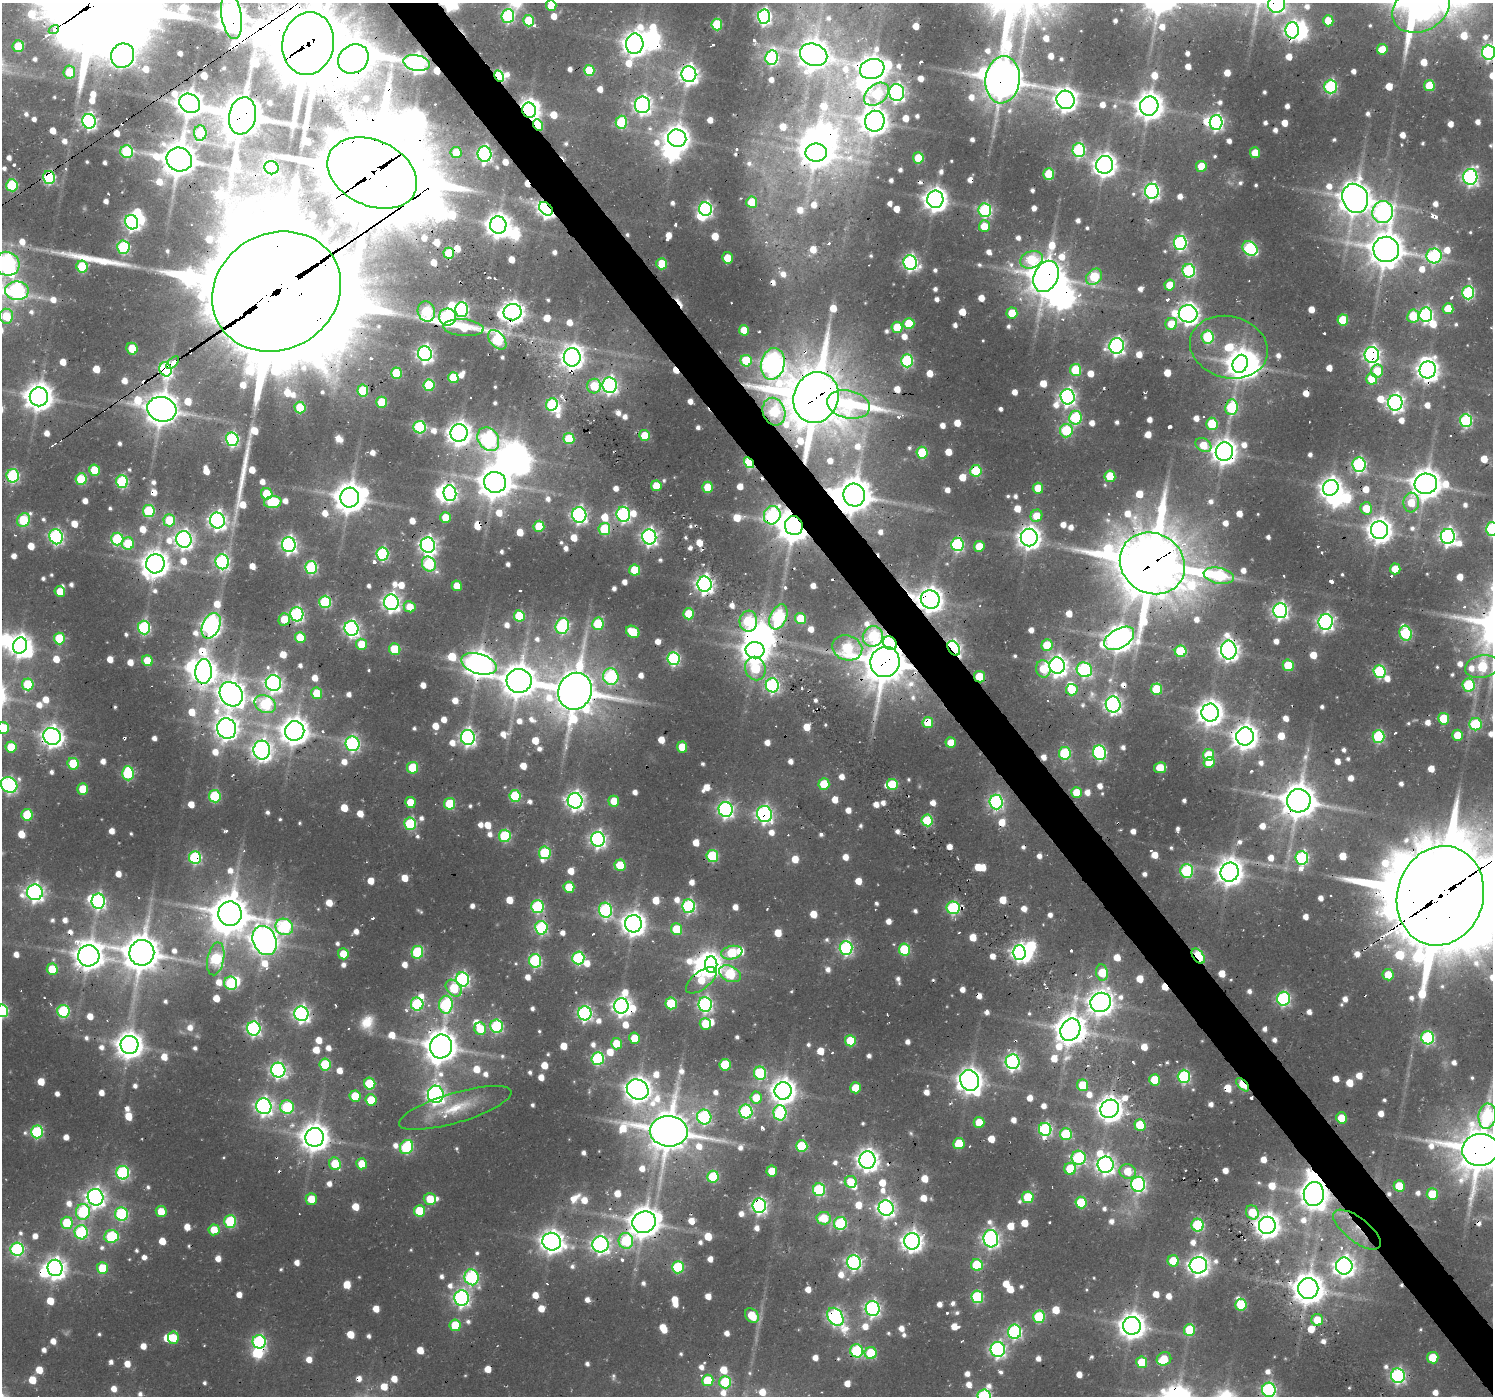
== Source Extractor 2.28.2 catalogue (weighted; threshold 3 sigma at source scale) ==
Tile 6 of 4 x 4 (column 2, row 2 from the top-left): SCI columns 1722-3212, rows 2993-4386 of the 6194 x 6150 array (HDU 1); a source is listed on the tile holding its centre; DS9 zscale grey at full resolution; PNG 1495 x 1398 px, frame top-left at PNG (2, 3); each listed source drawn as its Kron ellipse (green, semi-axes under 4 px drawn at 4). Shown black and unused: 3% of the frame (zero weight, under 2 of 3 exposures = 8% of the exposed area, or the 3 px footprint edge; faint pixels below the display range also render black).
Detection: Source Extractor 2.28.2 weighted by HDU 2 'WHT'; one run over the whole footprint, this tile lists its part. Background 0.0462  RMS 0.0054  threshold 0.0243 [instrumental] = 3 sigma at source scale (4.5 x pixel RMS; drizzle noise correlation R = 1.50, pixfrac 1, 0.0396/0.0396 arcsec/px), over >= 5 px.
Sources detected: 1361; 10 too faint to see at this stretch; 49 inside a brighter object's white glare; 54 cosmic-ray / hot-pixel residue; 2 long thin detections or spike segments (spike, bleed or trail) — neither listed nor drawn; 11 inside a brighter listed object's ellipse — not listed separately; of the other 1235, all 500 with FLUX_AUTO >= 14.3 (the completeness limit of this list) listed and drawn (735 fainter detections not listed), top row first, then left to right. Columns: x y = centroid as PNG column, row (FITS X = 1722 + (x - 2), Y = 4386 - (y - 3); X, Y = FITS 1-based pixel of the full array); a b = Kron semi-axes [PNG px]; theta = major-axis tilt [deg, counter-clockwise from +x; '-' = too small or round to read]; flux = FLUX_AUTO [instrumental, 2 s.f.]
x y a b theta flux
1277 4 9 8 - 200
551 5 5 5 - 15
1421 8 30 22 28 420
232 16 23 10 -80 900
508 16 7 6 - 92
764 16 7 6 - 180
529 21 6 5 - 36
1328 21 5 5 - 17
717 25 6 5 - 39
54 30 5 4 - 310
1292 30 8 6 89 200
308 44 31 26 79 6100
635 44 10 9 - 630
18 46 6 5 - 27
1382 49 5 5 - 16
1489 52 7 6 - 140
814 55 14 11 -22 1000
123 56 12 11 - 490
772 58 7 6 - 110
353 59 16 13 38 940
417 63 13 7 -11 310
872 69 12 10 17 840
589 70 5 5 - 28
69 72 6 6 - 19
689 74 8 7 - 340
499 76 6 4 -62 69
1003 80 24 17 83 1800
1429 86 5 5 - 24
1331 87 7 6 - 91
897 92 8 7 - 240
876 94 14 9 39 54
1065 100 9 9 - 560
190 103 11 9 -34 720
643 105 8 7 - 270
1149 106 9 9 - 900
529 110 8 7 - 500
242 116 19 13 78 2400
89 121 7 6 - 190
875 121 10 10 - 850
621 122 6 6 - 49
1216 122 7 6 - 180
538 125 6 4 -64 29
200 133 7 6 - 51
677 138 9 8 - 680
1079 150 7 6 - 97
127 152 6 6 - 61
456 152 5 5 - 16
816 153 11 9 1 970
1255 153 5 5 - 15
484 154 8 7 - 190
918 158 5 5 - 20
179 159 13 11 -24 1600
1105 165 9 8 - 570
1201 166 5 5 - 16
272 168 7 6 - 61
372 173 47 32 -25 10000
1049 174 6 5 - 27
49 177 6 6 - 80
1470 177 8 7 - 200
12 185 6 6 - 54
1152 191 7 7 - 210
1355 198 15 12 -64 1200
935 199 8 8 - 610
752 202 5 5 - 21
546 209 8 5 -44 290
705 209 7 6 - 170
985 210 7 6 - 91
1383 212 11 10 - 240
132 222 7 6 - 190
498 225 8 8 - 690
984 226 6 5 - 15
1180 243 7 6 - 140
123 247 7 6 - 75
1250 248 8 6 -37 97
1386 249 13 12 - 1400
449 253 5 5 - 28
1434 256 7 7 - 110
727 258 6 5 - 17
1031 260 11 8 20 43
910 263 7 6 - 190
7 264 13 11 -34 300
662 264 5 5 - 26
82 266 6 5 - 41
1189 271 7 6 - 96
1046 276 16 12 66 1500
1094 277 9 7 46 44
1170 285 5 5 - 16
17 291 12 9 0 160
277 291 66 58 29 33000
1468 293 6 6 - 88
1448 309 5 5 - 17
462 310 7 6 - 120
426 311 10 8 -71 63
513 312 9 8 - 580
1012 313 5 5 - 19
1188 314 9 8 - 430
1426 315 7 6 - 150
6 316 7 6 - 26
1413 316 6 6 - 27
448 317 8 8 - 140
1343 320 5 5 - 28
909 323 5 5 - 28
1171 324 6 5 - 17
897 327 5 5 - 25
464 328 20 8 -5 19
744 330 5 5 - 14
1208 337 6 6 - 58
497 340 11 7 -48 74
1117 346 8 7 - 240
1229 347 39 31 -15 47
132 349 6 5 - 21
425 354 7 7 - 250
1372 355 8 7 - 240
572 357 9 8 - 570
746 361 6 5 - 31
907 361 6 6 - 81
173 363 8 3 45 700
773 364 16 11 76 470
1240 364 9 7 66 750
166 369 7 6 - 140
1076 370 6 5 - 41
1428 370 8 8 - 490
1377 371 6 6 - 21
397 373 5 5 - 35
453 378 5 5 - 29
1372 379 6 5 - 22
429 385 6 5 - 47
610 385 8 7 - 220
594 386 7 7 - 25
363 391 6 5 - 39
39 397 9 9 - 930
816 397 26 22 71 3700
1067 397 8 7 - 240
382 402 5 5 - 27
1395 403 8 7 - 260
552 404 6 5 - 58
848 404 22 14 -12 62
1231 407 8 6 84 60
300 408 6 5 - 25
162 409 15 12 -17 1400
774 412 14 11 -69 56
1075 418 7 6 - 71
1466 421 6 6 - 88
1212 424 6 5 - 33
420 427 6 6 - 74
1066 431 7 6 - 54
459 433 9 8 - 600
645 435 5 5 - 15
232 439 7 6 - 120
488 439 12 10 -55 160
569 439 5 5 - 31
1203 445 8 6 -31 16
1224 452 9 8 - 690
922 453 6 5 - 39
749 463 6 4 -56 72
1359 465 7 6 - 130
95 470 6 5 - 26
976 471 6 5 - 45
13 476 6 6 - 93
1110 476 6 5 - 24
81 479 6 5 - 36
122 482 6 6 - 72
495 482 11 10 - 1200
1426 484 11 10 - 1100
656 486 5 5 - 19
708 487 5 5 - 23
1038 488 5 5 - 16
1331 488 8 7 - 470
450 493 8 6 -85 160
267 494 6 5 - 25
854 495 11 11 - 1300
350 498 10 9 - 1100
273 502 9 6 9 49
1411 502 10 8 85 16
1366 508 6 6 - 16
149 511 6 6 - 54
623 514 7 7 - 150
579 515 8 7 - 210
772 515 9 8 - 120
1036 516 6 5 - 15
446 518 5 5 - 15
24 520 7 6 - 50
169 520 6 6 - 33
217 520 8 7 - 310
539 526 5 5 - 25
794 526 9 9 - 1300
604 529 6 6 - 44
1492 529 6 6 - 91
1379 530 9 8 - 650
1448 536 7 7 - 240
56 537 7 6 - 160
649 537 7 7 - 240
1029 537 9 8 - 540
117 539 6 6 - 63
184 539 8 7 - 310
128 543 6 6 - 25
957 544 6 6 - 110
289 545 7 7 - 230
428 545 8 7 - 300
979 546 5 5 - 16
382 554 6 6 - 92
222 562 7 7 - 140
1152 563 33 30 -32 4200
155 564 9 9 - 780
429 564 8 6 -59 63
311 567 6 6 - 83
1395 569 5 5 - 15
635 570 5 5 - 24
1219 576 15 8 -12 70
704 584 7 7 - 320
457 586 5 5 - 15
60 592 5 5 - 15
930 599 9 9 - 690
325 602 6 6 - 68
391 602 8 7 - 310
410 607 6 5 - 15
1280 610 7 7 - 220
297 614 7 6 - 140
689 614 5 5 - 23
519 616 6 5 - 40
778 617 13 8 66 91
284 619 6 5 - 16
801 619 6 5 - 24
748 621 10 9 - 65
1326 622 7 7 - 240
598 624 6 6 - 39
211 626 13 8 65 360
562 626 8 6 75 110
144 627 7 6 - 100
351 628 7 7 - 210
633 632 7 5 -34 24
1406 633 7 6 - 76
873 636 10 10 - 56
300 638 5 5 - 27
1119 638 16 9 31 820
59 639 6 5 - 34
890 643 8 6 -46 100
361 644 6 5 - 22
1047 645 6 5 - 27
20 646 8 7 - 520
847 648 15 12 -18 60
954 648 8 5 -58 200
395 649 6 5 - 30
755 650 9 8 - 800
1229 650 9 8 - 420
1181 651 6 5 - 41
674 659 6 6 - 100
147 661 6 5 - 18
885 662 15 14 - 2200
479 664 18 10 -17 850
1288 665 6 5 - 29
1057 666 8 7 - 400
1482 667 17 11 11 52
755 669 12 10 -69 35
1043 669 9 7 -77 16
1084 670 8 7 - 120
204 671 12 8 88 730
1379 671 6 6 - 78
611 677 8 7 - 82
979 677 6 5 - 18
519 681 12 12 - 1400
273 683 8 7 - 250
28 684 6 5 - 36
772 685 7 6 - 140
1468 685 6 6 - 55
1156 689 6 5 - 31
1072 690 6 6 - 21
575 691 19 16 69 2500
317 693 6 5 - 22
231 694 13 10 -54 880
265 704 11 8 -25 66
1113 704 8 7 - 270
1210 713 9 8 - 700
1444 719 6 5 - 31
928 722 5 5 - 21
1476 724 6 6 - 50
3 728 6 6 - 31
227 728 10 9 - 540
295 731 10 9 - 950
1457 735 5 5 - 16
52 736 9 8 - 460
1245 736 9 8 - 710
1378 736 6 6 - 72
468 737 7 7 - 220
951 743 5 5 - 14
352 744 7 7 - 150
11 747 6 5 - 22
682 747 5 5 - 19
262 750 9 8 - 390
1065 753 6 6 - 60
1100 753 7 6 - 120
1209 755 6 5 - 24
1209 763 5 5 - 15
73 764 6 5 - 30
413 768 6 5 - 32
1160 768 6 5 - 18
128 773 7 6 - 58
824 784 6 5 - 27
892 784 5 5 - 35
9 785 8 7 - 180
83 789 5 5 - 19
1076 792 5 5 - 15
215 796 6 6 - 53
515 796 6 5 - 50
575 801 8 7 - 310
614 801 5 5 - 15
1299 801 12 11 - 1500
410 802 5 5 - 17
996 802 7 6 - 160
450 804 6 5 - 37
726 809 7 7 - 210
764 814 8 7 - 200
27 815 6 5 - 35
927 820 6 5 - 52
410 824 6 6 - 60
505 836 6 6 - 62
598 839 7 7 - 240
545 853 6 6 - 54
712 856 6 6 - 51
195 858 6 6 - 91
1302 858 7 6 - 100
620 865 5 5 - 27
1187 871 7 6 - 80
1230 872 9 9 - 820
569 887 5 5 - 23
35 892 8 8 - 300
1440 896 50 43 73 11000
98 901 8 6 -90 170
689 906 7 6 - 120
537 907 6 6 - 83
953 908 6 6 - 86
605 910 7 6 - 120
230 914 12 11 - 1700
633 924 8 8 - 630
284 927 9 8 - 86
541 928 7 6 - 96
676 929 6 5 - 24
265 940 15 11 -67 820
846 948 7 6 - 130
904 949 6 5 - 51
417 952 6 6 - 55
1019 952 7 6 - 260
142 953 13 12 - 1600
732 953 11 6 11 41
343 954 5 5 - 14
89 956 11 10 - 950
1198 956 8 5 -54 63
578 958 6 6 - 93
216 959 17 8 79 65
535 961 7 6 - 94
711 965 8 6 -87 380
52 969 5 5 - 24
1102 973 8 6 -82 21
730 974 11 7 -26 57
1388 975 5 5 - 14
463 979 7 6 - 140
701 980 18 8 38 16
231 983 7 6 - 60
454 988 9 7 -46 28
1283 999 7 6 - 120
1101 1002 10 9 - 770
671 1003 6 5 - 41
417 1004 6 6 - 67
705 1004 7 6 - 160
446 1005 9 7 88 92
621 1006 7 7 - 300
2 1011 6 6 - 74
63 1011 6 6 - 77
585 1013 7 6 - 150
301 1014 7 7 - 250
705 1024 6 5 - 17
497 1026 6 6 - 84
254 1028 7 6 - 170
480 1029 6 6 - 18
1070 1030 12 9 62 1200
634 1038 5 5 - 18
1428 1038 6 6 - 100
850 1041 5 5 - 27
616 1044 6 5 - 16
129 1045 9 9 - 840
441 1046 12 11 - 1200
598 1059 6 6 - 81
1013 1062 7 7 - 200
325 1064 6 5 - 40
725 1065 6 5 - 30
278 1070 7 7 - 200
760 1073 6 6 - 64
1184 1076 7 6 - 97
1154 1080 6 5 - 20
970 1081 10 9 - 730
370 1084 6 5 - 37
1083 1085 6 5 - 26
1243 1085 8 4 -47 46
856 1088 5 5 - 19
638 1089 11 9 -33 710
783 1091 9 8 - 690
436 1094 8 8 - 290
355 1096 5 5 - 21
756 1098 6 5 - 16
371 1100 5 5 - 24
264 1106 8 7 - 280
287 1107 7 6 - 65
455 1108 58 15 16 25
1110 1109 10 8 43 730
746 1111 7 6 - 100
780 1113 7 6 - 92
1487 1116 13 8 82 74
704 1117 7 7 - 110
1341 1118 5 5 - 16
979 1122 5 5 - 15
1140 1125 6 5 - 27
1045 1129 6 6 - 110
669 1131 19 15 -3 2200
37 1132 6 6 - 72
1066 1134 6 6 - 53
315 1137 9 9 - 930
959 1143 6 5 - 23
802 1146 6 5 - 41
407 1147 7 6 - 71
1480 1150 18 16 9 2400
1079 1158 7 7 - 91
867 1160 8 8 - 500
335 1164 6 5 - 23
362 1164 5 5 - 14
1106 1165 8 8 - 310
1070 1169 6 6 - 29
772 1171 5 5 - 18
1128 1171 8 7 - 15
123 1173 7 6 - 110
713 1177 6 5 - 38
851 1182 6 6 - 18
1138 1184 7 7 - 160
1399 1186 5 5 - 20
819 1190 6 6 - 74
1314 1194 12 10 87 900
1432 1194 6 5 - 30
96 1197 8 8 - 360
1028 1197 6 5 - 33
311 1199 5 5 - 14
430 1199 6 5 - 17
1081 1203 6 5 - 35
759 1206 7 7 - 200
886 1208 8 7 - 290
419 1211 6 5 - 30
83 1212 8 7 - 73
161 1212 6 5 - 15
1252 1212 7 6 - 25
121 1214 7 6 - 80
824 1218 7 6 - 18
230 1221 6 6 - 56
644 1222 12 10 23 1200
67 1223 6 6 - 26
840 1223 6 6 - 74
1198 1225 6 6 - 70
1267 1225 8 8 - 650
214 1230 5 5 - 15
1357 1230 29 12 -38 14
81 1232 7 6 - 88
111 1236 7 6 - 56
991 1239 9 7 -84 280
626 1241 8 7 - 56
912 1241 8 8 - 450
552 1242 9 8 - 570
600 1244 8 8 - 290
17 1249 7 6 - 110
1173 1261 6 5 - 23
854 1262 7 7 - 170
977 1265 6 6 - 42
1198 1265 8 8 - 410
1344 1266 8 8 - 420
678 1267 6 6 - 46
55 1268 8 7 - 470
102 1268 6 5 - 28
472 1277 8 7 - 110
1308 1289 10 10 - 1100
977 1297 6 6 - 69
462 1298 8 7 - 220
1241 1305 6 5 - 38
873 1309 7 7 - 210
752 1316 8 6 -50 18
835 1317 10 7 -56 200
1039 1317 6 6 - 54
1317 1320 6 6 - 18
455 1325 6 5 - 23
1132 1326 9 9 - 790
1189 1330 6 5 - 28
1015 1332 7 6 - 140
173 1338 6 5 - 18
259 1342 7 6 - 120
998 1349 7 7 - 200
857 1351 6 6 - 80
871 1353 6 6 - 31
1433 1358 5 5 - 23
1164 1359 7 6 - 15
1142 1362 6 5 - 29
1398 1376 7 7 - 160
708 1380 6 5 - 27
725 1382 6 6 - 43
1269 1390 7 6 - 160
984 1396 7 6 - 120
Overlapping masked pixels (flux is a lower limit): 103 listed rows (the first 20) at x y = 1277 4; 232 16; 54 30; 1292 30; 308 44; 1489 52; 353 59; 417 63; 872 69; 689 74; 499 76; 1003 80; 190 103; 529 110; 242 116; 538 125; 816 153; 179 159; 372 173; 49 177
Isophote crosses this tile's border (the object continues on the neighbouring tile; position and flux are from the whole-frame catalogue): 19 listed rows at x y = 1277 4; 551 5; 1421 8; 232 16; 308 44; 1489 52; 7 264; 17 291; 6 316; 1492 529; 1482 667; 3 728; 9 785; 1440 896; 2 1011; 1487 1116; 1480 1150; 1269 1390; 984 1396